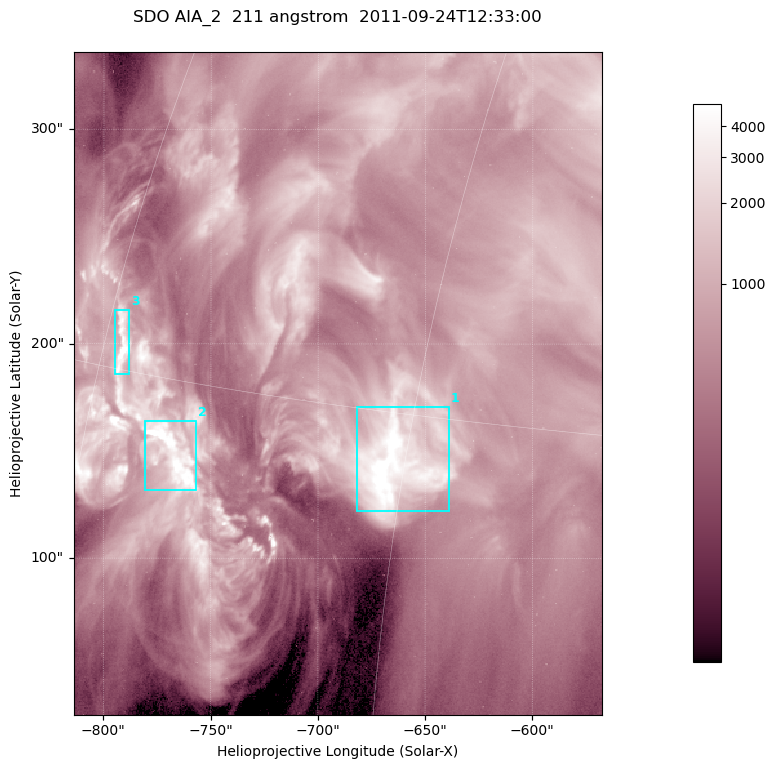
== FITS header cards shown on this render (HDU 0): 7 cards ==
TELESCOP= 'SDO     '           /
INSTRUME= 'AIA_2   '           /
WAVELNTH=                  211 /
WAVEUNIT= 'angstrom'           /
DATE-OBS= '2011-09-24T12:33:00.62' /
CTYPE1  = 'HPLN-TAN'           /
CTYPE2  = 'HPLT-TAN'           /

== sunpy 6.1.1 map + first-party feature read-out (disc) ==
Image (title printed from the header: SDO AIA_2  211 angstrom  2011-09-24T12:33:00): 410 x 514 px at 0.601 arcsec/px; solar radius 957 arcsec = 1592 px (partial field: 2.6% of the solar disc is inside the frame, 100% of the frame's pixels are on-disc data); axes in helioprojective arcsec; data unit not stated in the header (colour bar unlabelled)
Pointing: header CRPIX1/2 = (2038.91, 2046.17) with CRVAL1/2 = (0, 0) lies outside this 410 x 514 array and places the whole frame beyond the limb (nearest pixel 1.4 R_sun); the SolarSoft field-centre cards XCEN/YCEN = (-690.8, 181.6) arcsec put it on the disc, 1322 arcsec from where CRPIX/CRVAL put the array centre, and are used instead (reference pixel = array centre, CRVAL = XCEN/YCEN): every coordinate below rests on XCEN/YCEN
Orientation: roll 0.0565 deg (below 1 deg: not rotated)
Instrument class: DISC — disc imager (sunpy class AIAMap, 211 A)
Bright regions (active regions / flare kernels): reference = the on-disc median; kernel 3 px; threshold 5 sigma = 2147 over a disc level ~663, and >= 1.15x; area >= 210 px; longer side >= 5 px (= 3 arcsec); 3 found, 3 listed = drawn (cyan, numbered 1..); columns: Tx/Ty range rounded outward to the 2 arcsec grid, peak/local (2 s.f.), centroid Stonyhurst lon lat
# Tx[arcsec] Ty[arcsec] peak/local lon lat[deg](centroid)
1 -682..-638 122..172 12 -46 +14
2 -782..-756 130..164 15 -55 +13
3 -796..-788 184..216 14 -59 +16